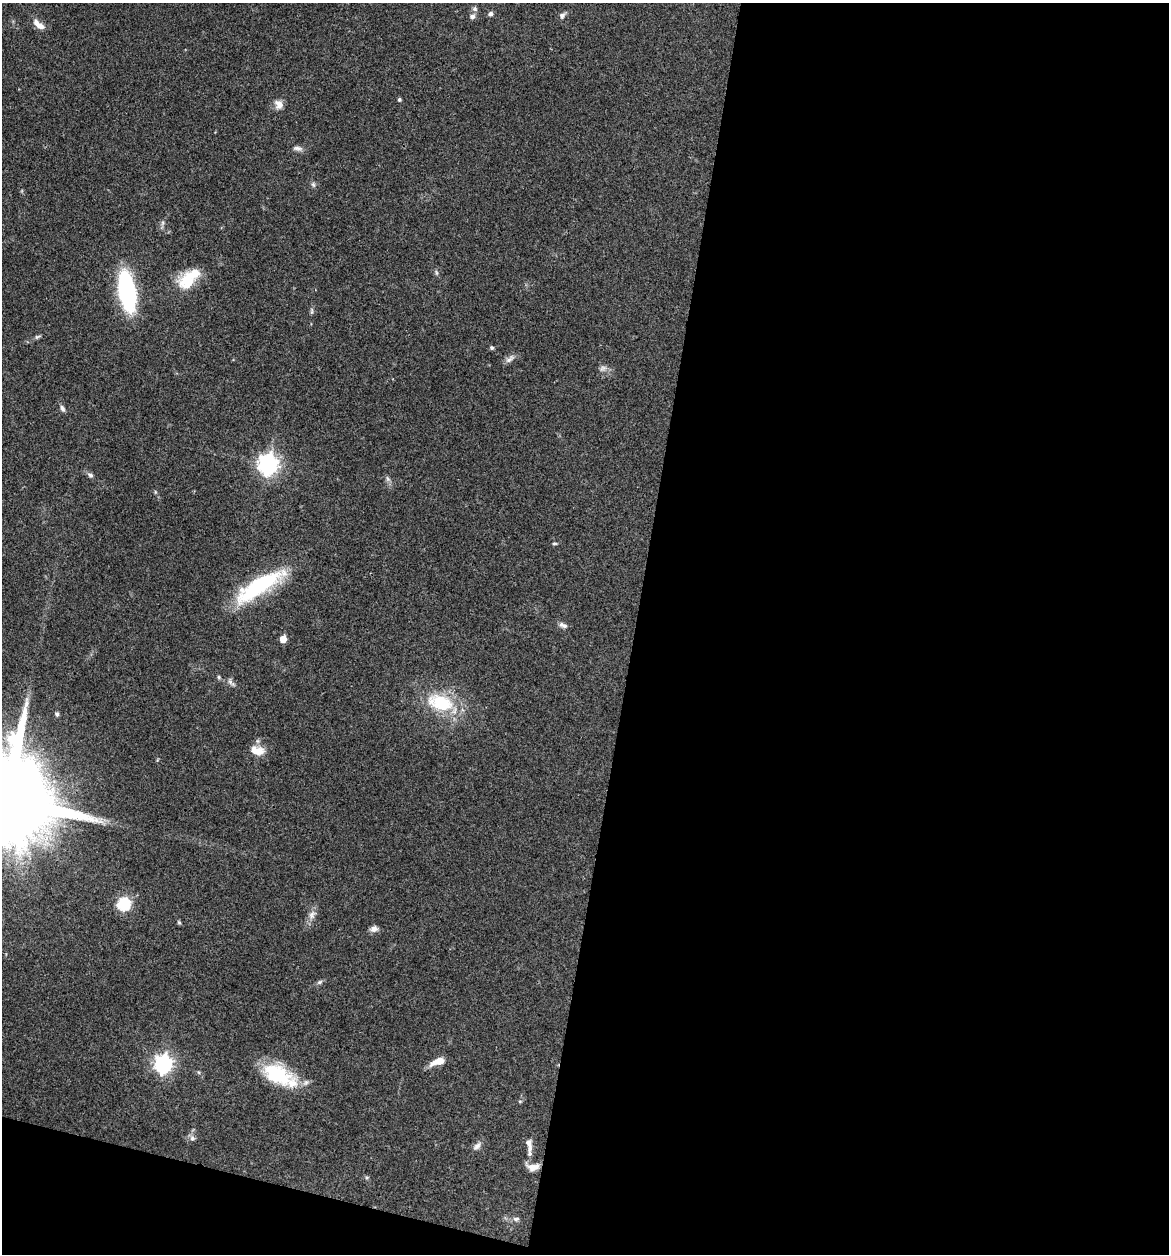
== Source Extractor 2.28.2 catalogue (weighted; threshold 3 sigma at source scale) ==
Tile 16 of 4 x 4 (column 4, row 4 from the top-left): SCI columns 3622-4788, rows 6-1257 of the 5032 x 5014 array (HDU 1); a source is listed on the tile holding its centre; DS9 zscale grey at full resolution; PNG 1171 x 1256 px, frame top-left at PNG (2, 3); no overlay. Shown black and unused: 48% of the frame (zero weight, under 3 of 4 exposures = <1% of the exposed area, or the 3 px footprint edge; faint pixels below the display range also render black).
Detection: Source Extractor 2.28.2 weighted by HDU 2 'WHT'; one run over the whole footprint, this tile lists its part. Background 0.0606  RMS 0.0053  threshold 0.0238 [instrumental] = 3 sigma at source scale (4.5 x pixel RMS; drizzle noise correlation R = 1.50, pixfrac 1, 0.05/0.05 arcsec/px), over >= 5 px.
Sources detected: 49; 1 inside a brighter object's white glare — not listed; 2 inside a brighter listed object's ellipse — not listed separately; the other 46 listed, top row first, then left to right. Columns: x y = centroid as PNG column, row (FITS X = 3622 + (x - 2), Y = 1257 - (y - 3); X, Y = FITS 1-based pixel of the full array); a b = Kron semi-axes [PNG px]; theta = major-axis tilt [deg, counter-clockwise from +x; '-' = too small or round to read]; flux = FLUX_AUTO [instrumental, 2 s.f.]
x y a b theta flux
475 9 8 7 - 1.3
491 14 6 5 - 1.4
472 16 8 6 13 1.6
562 16 9 6 55 1.6
38 24 16 7 -39 4.9
399 99 4 4 - 0.99
279 104 11 9 -60 4.2
298 148 13 6 -8 2
313 185 7 5 -68 1.1
162 223 7 4 71 1.1
436 272 8 3 -71 0.83
187 280 23 20 50 16
127 292 25 10 -81 120
312 311 9 4 -90 1
37 337 8 5 29 1.1
492 348 5 5 - 0.88
510 359 16 6 40 2.3
603 368 11 6 29 1.8
62 408 9 5 -63 1.4
268 464 8 7 - 300
90 475 9 5 -29 1.4
388 479 8 5 -59 1.3
554 543 7 3 -1 0.69
259 586 61 17 32 50
563 625 12 6 -19 1.9
283 639 5 5 - 8.7
219 677 5 4 - 0.79
231 682 13 5 -47 1.7
440 703 31 18 -18 29
57 714 6 5 - 1
259 751 17 12 21 6
6 800 25 22 -28 16000
123 904 6 6 - 60
312 915 14 9 68 3.4
179 922 6 4 -44 0.69
374 929 9 7 9 2.6
319 982 8 5 27 1.2
438 1061 17 7 19 6.2
163 1064 7 7 - 230
277 1074 39 21 -25 31
520 1101 6 4 0 0.59
192 1138 9 7 -66 1.8
529 1143 12 9 -74 2.9
477 1146 13 7 43 2.4
533 1167 15 8 -4 4.9
516 1219 8 5 1 1.5
Isophote crosses this tile's border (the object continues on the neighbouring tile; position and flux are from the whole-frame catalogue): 1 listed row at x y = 6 800